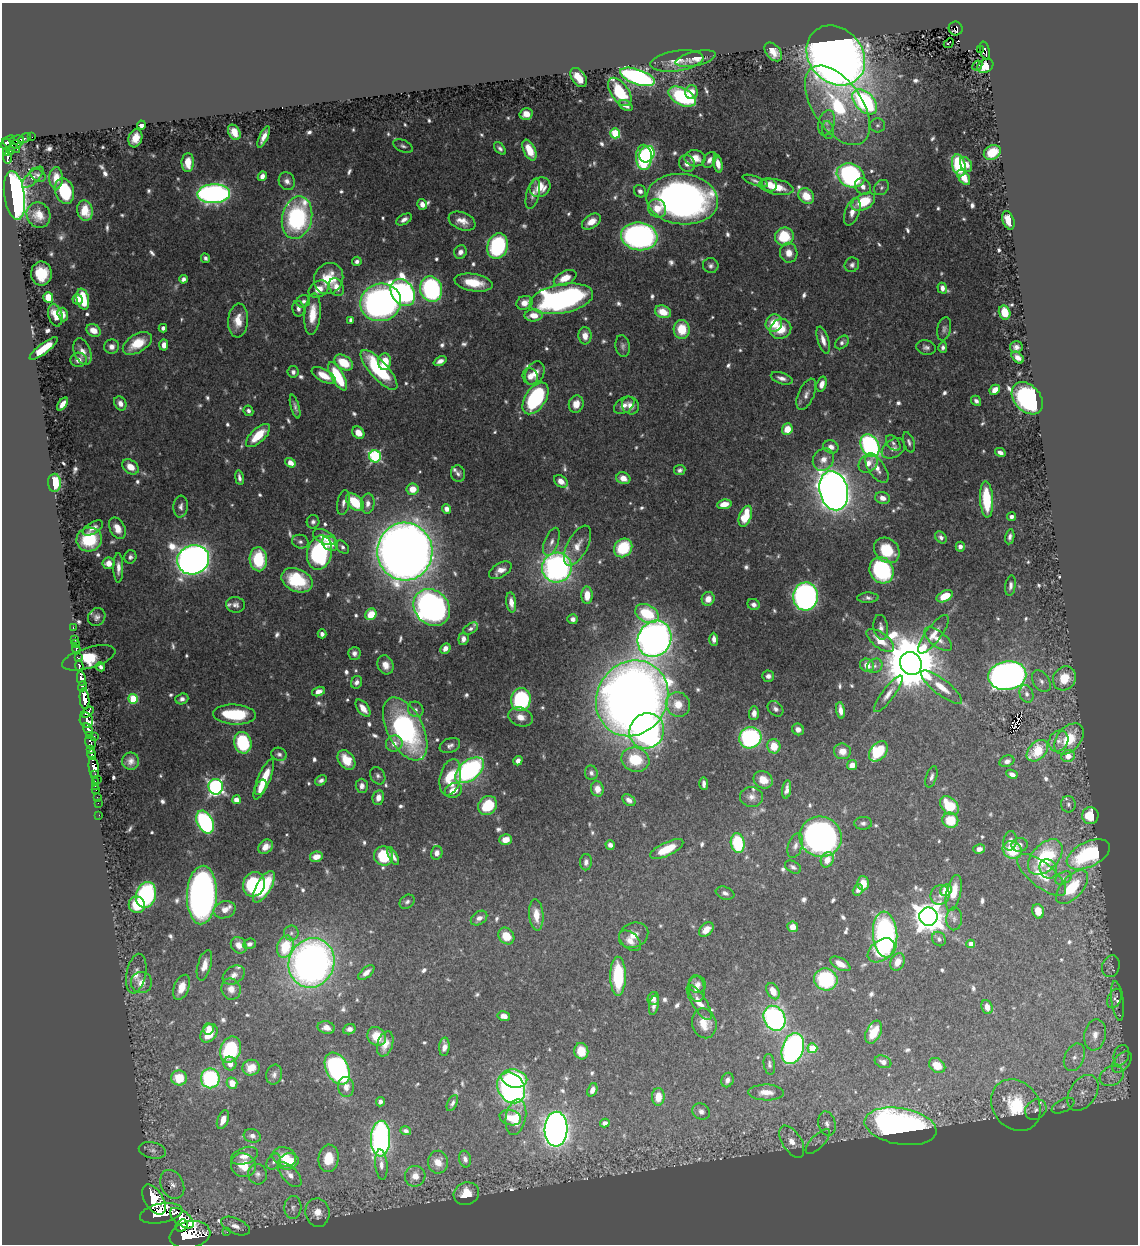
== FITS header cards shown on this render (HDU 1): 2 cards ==
NAXIS1  =                 1136
NAXIS2  =                 1242

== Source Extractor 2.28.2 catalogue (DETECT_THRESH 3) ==
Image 1136 x 1242 px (HDU 1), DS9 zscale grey, 1 PNG px = 1 image px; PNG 1140 x 1246 px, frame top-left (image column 1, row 1242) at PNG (2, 3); each listed source drawn as its Kron ellipse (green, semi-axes under 4 px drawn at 4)
Background 0.762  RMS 0.0099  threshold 0.0298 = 3 sigma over >= 5 px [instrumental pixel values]
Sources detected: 789; of the 789, the 500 brightest by FLUX_AUTO listed and drawn (289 fainter detections omitted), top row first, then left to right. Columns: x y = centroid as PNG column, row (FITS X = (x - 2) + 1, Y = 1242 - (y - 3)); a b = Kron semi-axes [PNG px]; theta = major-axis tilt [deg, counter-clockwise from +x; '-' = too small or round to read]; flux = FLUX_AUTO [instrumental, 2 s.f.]
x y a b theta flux
956 28 7 6 - 140
949 43 5 3 - 4.9
980 50 3 2 - 16
985 50 9 4 -76 89
773 52 11 7 -49 8.4
836 55 32 26 -49 1100
696 59 20 7 12 8.4
677 61 27 10 8 9.6
977 65 5 3 - 6.3
985 66 8 6 30 8.1
579 77 10 6 -55 11
637 77 18 7 -19 200
620 92 16 9 -55 25
691 92 7 6 - 7.1
682 97 15 8 -28 80
865 102 15 9 -46 140
837 105 45 24 -56 74
626 106 7 4 -31 3.1
526 114 6 5 - 8.3
827 123 13 8 73 4.4
141 125 4 4 - 4
877 125 7 7 - 2.3
828 130 9 6 -81 2.4
234 132 8 5 -60 8.2
615 133 5 5 - 41
32 137 2 2 - 7.3
264 137 11 4 66 5.4
25 138 7 3 30 30
135 138 9 6 72 7.5
17 140 7 4 7 74
8 142 8 4 42 400
16 144 5 3 - 96
11 146 10 4 -37 200
403 146 10 6 -22 2.2
500 148 7 4 -48 2.3
10 150 4 3 - 52
529 150 11 6 -65 15
992 152 9 7 26 18
7 153 3 3 - 90
647 154 9 7 59 59
644 157 12 8 -88 100
7 158 6 3 90 140
695 158 10 8 -5 10
709 160 8 6 57 3.5
188 162 9 6 89 9.1
687 163 9 7 -60 5.2
718 164 9 4 -78 6.2
966 164 8 5 -60 4.6
959 165 11 6 -75 53
38 175 8 5 -32 2.2
851 175 14 11 -27 160
262 176 5 4 - 4.1
33 177 14 5 45 2.9
964 177 8 5 -55 7.8
56 178 11 6 -90 9.1
287 181 9 8 - 3.5
755 181 13 4 -19 2.2
769 185 8 6 -27 7.5
540 187 11 9 36 14
776 187 17 7 -10 15
863 187 9 7 -50 4.6
881 188 8 6 47 2.1
64 191 13 9 -72 37
640 191 6 5 - 2.6
214 194 16 9 3 270
533 194 15 6 76 4.6
14 195 24 10 -82 360
806 196 9 7 -47 14
682 199 36 25 -7 380
863 202 12 7 27 31
422 204 5 5 - 4.2
657 208 9 8 - 11
85 211 10 7 -79 12
852 212 14 7 70 6.6
38 215 13 11 -60 10
297 218 21 15 77 110
404 219 8 5 30 3.4
1008 220 10 5 -70 10
462 221 14 8 -22 7.6
591 222 10 6 34 9.1
639 236 18 14 -7 240
784 237 9 9 - 32
498 246 13 10 73 89
460 252 7 6 - 3.8
789 253 10 8 -78 7.4
205 258 5 4 - 2.1
357 261 5 4 - 2.4
711 265 8 7 - 2.6
852 265 7 7 - 2.4
41 274 12 10 -88 20
329 278 16 14 61 21
565 278 12 7 26 12
183 279 4 4 - 2.9
473 283 19 8 -9 20
336 287 9 7 -65 6.5
942 288 5 4 - 3.9
319 289 10 7 31 8.2
431 289 13 11 -72 140
403 292 14 11 -56 280
48 297 5 5 - 24
77 299 5 5 - 5.3
83 299 10 6 -77 33
561 299 32 14 10 230
303 301 7 6 - 2.2
381 302 20 18 17 360
524 303 8 6 20 6.8
298 309 8 6 -78 2.8
663 312 8 6 -19 13
1005 313 7 5 -75 18
312 314 21 8 85 15
55 315 11 7 -76 9.7
63 315 7 5 -73 3.9
534 315 9 6 1 9.2
351 320 4 4 - 3
238 321 17 10 86 12
774 323 9 8 - 15
163 328 4 4 - 2.5
682 329 9 8 - 20
781 329 11 9 31 16
944 329 12 7 77 2.6
94 330 7 6 - 7.7
585 336 8 6 -87 6.8
823 340 14 5 -74 5.9
842 342 8 5 45 2.3
137 343 16 9 31 20
164 345 5 4 - 5.7
623 346 11 7 -79 2.5
112 347 7 7 - 4.1
926 347 10 7 -13 2.8
943 347 5 4 - 2.2
1016 347 6 6 - 3.6
43 349 17 5 37 19
82 352 14 8 -69 5.9
1018 357 7 4 -46 5
78 360 8 7 - 4.1
440 361 7 4 24 4
385 362 8 6 85 17
344 363 10 7 -32 21
379 370 25 9 -48 62
293 372 6 5 - 2.8
535 373 12 9 61 8.3
324 375 13 6 -28 11
338 376 16 6 -61 40
530 376 8 7 - 4.9
782 378 11 5 -18 4.2
822 384 8 5 73 5
995 390 6 4 48 7.8
806 394 17 8 66 4.8
535 398 18 10 56 90
1027 398 18 13 -48 190
976 401 5 4 - 2.5
120 403 7 5 -61 5
63 404 7 4 54 5.3
576 404 8 7 - 8.4
624 405 11 7 33 4.8
630 405 9 8 - 5.5
295 407 12 4 -74 2.5
248 411 5 4 - 2.4
787 429 6 5 - 13
358 433 6 5 - 9.1
258 435 15 7 42 20
909 442 11 5 -72 2.3
893 443 9 6 -50 2.2
870 446 12 8 -63 200
831 447 8 6 -24 4.5
893 448 13 9 34 4.6
1000 452 5 4 - 3.2
375 456 6 6 - 100
823 459 11 10 - 7
290 463 5 4 - 7.3
868 463 11 8 45 7.1
130 467 9 6 -37 10
877 469 16 8 -55 6.2
680 470 6 5 - 2.1
458 474 8 7 - 2.4
239 478 7 3 -80 2.6
623 478 7 6 - 7.7
561 481 7 5 -37 7
54 483 9 6 -89 23
413 489 6 5 - 9.9
834 491 20 14 -77 970
883 498 7 6 - 5.5
987 499 18 6 -86 32
355 502 10 7 -45 28
344 503 13 6 79 3.8
368 503 10 7 86 4.8
724 504 7 4 8 7.6
181 507 11 7 85 3.4
446 509 5 4 - 3.4
745 516 11 6 69 24
1012 517 4 4 - 2.4
313 522 7 6 - 2.2
93 528 11 5 31 4.5
117 528 11 7 -64 8.7
324 537 12 6 -25 7.9
941 537 7 5 -46 2.5
1010 537 8 4 80 2.7
89 539 13 12 - 32
300 542 8 7 - 2.5
551 542 15 7 69 4.5
330 543 8 6 -41 7.9
578 546 22 10 63 9.5
342 547 8 5 -44 2.3
960 547 5 4 - 3
623 548 10 8 50 39
887 550 14 11 -44 24
319 552 17 12 78 110
405 552 29 27 -86 1600
130 557 7 6 - 2.3
258 559 12 8 -87 38
193 560 16 14 21 830
109 563 6 6 - 7.7
118 568 15 5 -89 5.1
557 568 15 14 - 260
500 570 12 7 32 6.7
881 570 13 11 -64 77
297 580 16 11 -24 37
1010 586 10 5 82 3.2
587 595 9 5 89 12
805 596 14 12 86 280
945 596 8 5 27 19
868 598 10 5 2 2.5
708 599 7 6 - 6.4
511 602 10 5 -83 6.5
236 605 9 8 - 3.2
754 605 6 5 - 2.9
432 607 20 17 -46 340
371 614 6 5 - 18
647 614 12 8 -28 37
97 617 9 8 - 3.3
573 619 5 5 - 3.7
73 627 3 2 - 12
881 627 12 7 -82 3.4
471 629 8 5 31 2.1
322 634 4 4 - 2.6
933 634 23 8 53 8
75 639 3 2 - 3.6
463 639 6 5 - 3.9
655 639 18 16 62 560
714 639 6 4 -88 3.9
938 639 16 7 -38 5.7
880 640 16 7 -37 13
76 644 2 2 - 3.3
445 648 6 4 46 4.1
76 649 4 3 - 22
354 653 6 6 - 3.1
78 658 3 2 - 28
89 658 27 10 16 28
911 664 12 10 -60 6500
385 665 10 7 -64 7.2
867 665 7 6 - 7.9
79 666 5 3 - 120
875 666 8 7 - 2.7
101 667 4 3 - 2.7
768 676 6 5 - 3.4
1007 676 19 14 9 460
81 678 7 4 -81 590
1064 678 12 11 - 19
1041 681 12 8 -55 4.1
357 682 6 5 - 3.1
82 686 5 3 - 310
941 687 25 7 -38 10
318 691 6 4 18 3.7
888 694 22 6 53 5.8
1027 694 9 6 -72 3.4
632 698 39 35 58 1100
84 699 11 4 -85 1200
133 699 5 5 - 38
182 699 6 5 - 3
521 700 11 10 - 82
678 704 12 11 - 12
363 708 10 5 -53 8.4
416 709 8 7 - 2.8
775 709 9 6 -43 3.1
840 710 8 4 -81 5
87 712 7 4 40 290
754 713 7 5 89 5.2
235 715 21 10 -4 38
520 717 12 9 -18 7.6
86 720 8 6 -69 190
405 729 34 18 -63 150
798 729 6 5 - 4.2
88 730 7 4 -65 360
647 731 18 17 - 240
89 736 4 2 - 84
94 736 3 2 - 22
750 738 11 10 - 120
1069 739 18 11 49 23
1058 741 11 9 56 5.4
90 742 6 5 - 77
243 743 11 8 -77 51
394 744 8 8 - 5.6
450 746 10 7 21 3.1
774 746 7 6 - 15
91 749 4 3 - 160
842 751 8 8 - 7.6
878 751 11 7 51 36
1037 751 12 8 46 25
91 754 5 3 - 300
279 754 8 6 -22 2.4
1068 756 7 6 - 6.5
346 760 11 7 -54 14
635 760 14 12 -19 26
131 761 8 8 - 4.3
518 761 5 4 - 3.5
1007 761 8 5 22 2.8
852 765 5 5 - 5.9
94 767 11 5 -82 860
470 770 16 9 39 170
591 773 7 6 - 2.3
1012 774 6 4 -26 3.7
95 775 3 2 - 29
378 776 9 7 -60 2.5
450 777 18 10 77 25
931 777 11 5 73 2.8
98 779 2 2 - 4.7
264 779 22 6 67 21
321 780 6 4 31 2.4
763 780 10 8 -31 10
95 782 3 3 - 22
704 784 6 4 -88 2.8
95 786 3 2 - 20
362 786 7 6 - 3.3
216 787 8 7 - 200
261 787 8 5 62 5.9
597 789 8 6 -76 6.7
787 789 9 4 81 3.7
96 790 2 2 - 8.8
453 790 9 7 25 9.9
97 797 2 2 - 5.5
751 797 11 10 - 4.5
378 798 7 5 78 4.6
236 800 4 4 - 7.7
629 800 7 5 -39 3.2
98 803 2 2 - 8.9
1068 804 8 7 - 2.4
488 805 10 8 48 31
949 806 11 7 -44 27
99 815 2 2 - 8.3
1090 816 8 8 - 19
950 820 8 7 - 23
205 822 12 7 -65 130
863 823 9 6 -1 2.5
820 837 21 20 - 340
506 840 6 5 - 7.3
1010 841 9 7 78 3.8
738 843 10 7 -80 40
610 845 5 4 - 3.4
1020 845 8 7 - 3.1
795 846 13 7 71 3.7
265 847 8 6 44 6.6
667 849 18 6 26 20
979 849 6 5 - 2.9
1012 850 10 8 -29 28
437 853 7 5 76 4
1088 854 23 12 26 70
383 856 10 9 - 31
393 856 10 3 -61 3.3
316 857 6 5 - 8.6
1045 857 21 13 46 50
827 860 8 6 64 7.2
586 862 8 6 88 2.9
793 867 9 5 -29 2.6
1048 869 10 8 -62 4.2
1042 875 30 12 -39 17
1063 878 9 6 26 2.3
863 883 7 6 - 12
254 884 13 10 68 57
264 887 18 7 60 39
1072 887 20 10 47 28
858 890 6 5 - 3.2
946 890 6 5 - 17
725 893 9 6 -20 2.7
954 893 18 7 78 13
146 895 13 10 75 110
202 895 29 15 87 440
940 895 10 9 - 4.6
407 902 8 6 40 2.2
137 905 8 8 - 22
225 910 11 8 15 5.7
1038 911 7 5 -74 7.9
536 915 16 7 -86 9.9
928 917 9 9 - 1200
479 918 9 6 36 3.9
954 919 11 7 88 3.2
793 927 5 5 - 7.6
706 930 8 6 44 7.2
291 933 7 7 - 2.3
634 935 15 12 24 7.6
885 935 23 12 -85 170
506 936 9 7 -49 13
939 939 7 6 - 2.7
630 941 13 8 -41 5.8
249 944 6 5 - 2.5
971 944 4 4 - 6.8
239 945 9 7 -50 5.6
285 947 11 8 73 28
881 950 15 10 36 20
897 962 9 7 62 8
312 963 25 22 69 400
840 964 11 6 -29 7.6
204 965 16 6 74 6.7
1111 966 11 8 72 2.9
366 973 10 5 41 5
136 974 20 9 79 8.3
234 975 12 8 33 4.7
618 976 19 7 -90 48
826 979 12 11 - 64
141 982 10 10 - 8.7
698 984 8 8 - 4
182 987 13 7 69 10
231 989 11 9 -68 7
696 989 13 8 -83 6
773 991 9 6 -61 11
653 999 6 5 - 2.8
1114 999 10 6 65 2.8
1117 1001 20 6 -83 3.1
699 1002 20 7 -58 8.3
654 1005 10 4 79 3.1
987 1007 7 5 -69 6.7
504 1016 6 5 - 4.3
774 1018 13 10 -64 170
704 1023 15 12 -76 12
326 1027 8 6 -12 5.3
209 1029 5 5 - 6.6
349 1029 6 5 - 3.6
874 1032 12 7 65 17
209 1033 10 7 52 15
1095 1035 15 10 79 9.4
377 1036 10 8 -45 14
385 1044 13 7 72 7.5
444 1047 9 5 86 5.3
812 1048 5 4 - 26
793 1049 16 10 71 210
230 1050 13 10 68 60
581 1051 8 7 - 14
1121 1055 10 7 70 2.9
1074 1057 14 9 66 6.8
883 1062 8 6 -22 3.7
1122 1062 12 7 49 4.3
230 1064 7 6 - 5.6
769 1064 11 5 -81 2.3
937 1065 9 6 -36 11
251 1068 8 8 - 11
337 1069 17 11 -63 210
274 1075 10 8 74 3.2
1112 1076 12 9 28 6.4
179 1078 8 7 - 19
210 1078 10 9 - 81
514 1078 13 9 -11 62
727 1080 7 6 - 3.2
232 1083 5 5 - 11
346 1087 10 7 -83 4.9
511 1088 16 13 -57 210
592 1090 7 4 69 4.5
766 1092 17 8 -1 9.2
1083 1093 20 13 55 13
658 1097 9 6 88 11
380 1102 5 4 - 2.5
452 1103 8 4 62 2.2
1016 1105 27 23 -53 34
1063 1106 12 6 26 3
1036 1110 11 9 38 4.5
701 1112 9 7 -35 3.9
516 1117 18 10 79 15
510 1118 11 7 -16 8.8
223 1120 10 5 68 7.1
605 1123 5 4 - 2.8
827 1124 12 8 -76 5.1
900 1126 36 18 -10 350
556 1129 17 11 88 650
406 1131 5 4 - 2.5
252 1136 9 6 -16 3.6
381 1139 18 9 87 220
818 1141 16 6 45 3.7
792 1142 18 9 -58 10
152 1150 13 8 -11 3.5
245 1156 14 8 19 7.8
284 1157 12 9 -20 11
328 1158 14 10 85 17
465 1159 8 6 -77 2.9
274 1161 9 6 59 2.6
288 1161 10 8 17 19
438 1162 11 10 - 8.7
243 1165 13 11 -34 17
381 1165 15 6 -85 4.8
257 1174 10 9 - 3.6
290 1175 15 7 -48 5.6
415 1176 10 10 - 8.7
172 1184 15 11 -63 6.4
466 1194 13 11 22 14
154 1200 16 9 -58 3000
293 1207 11 8 87 3.9
161 1213 21 9 11 2300
317 1213 14 12 -82 10
182 1218 14 7 -38 1100
182 1226 6 5 - 470
235 1226 15 7 -24 5.7
227 1232 2 2 - 2.2
190 1235 20 13 11 2200
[289 fainter detections neither listed nor drawn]